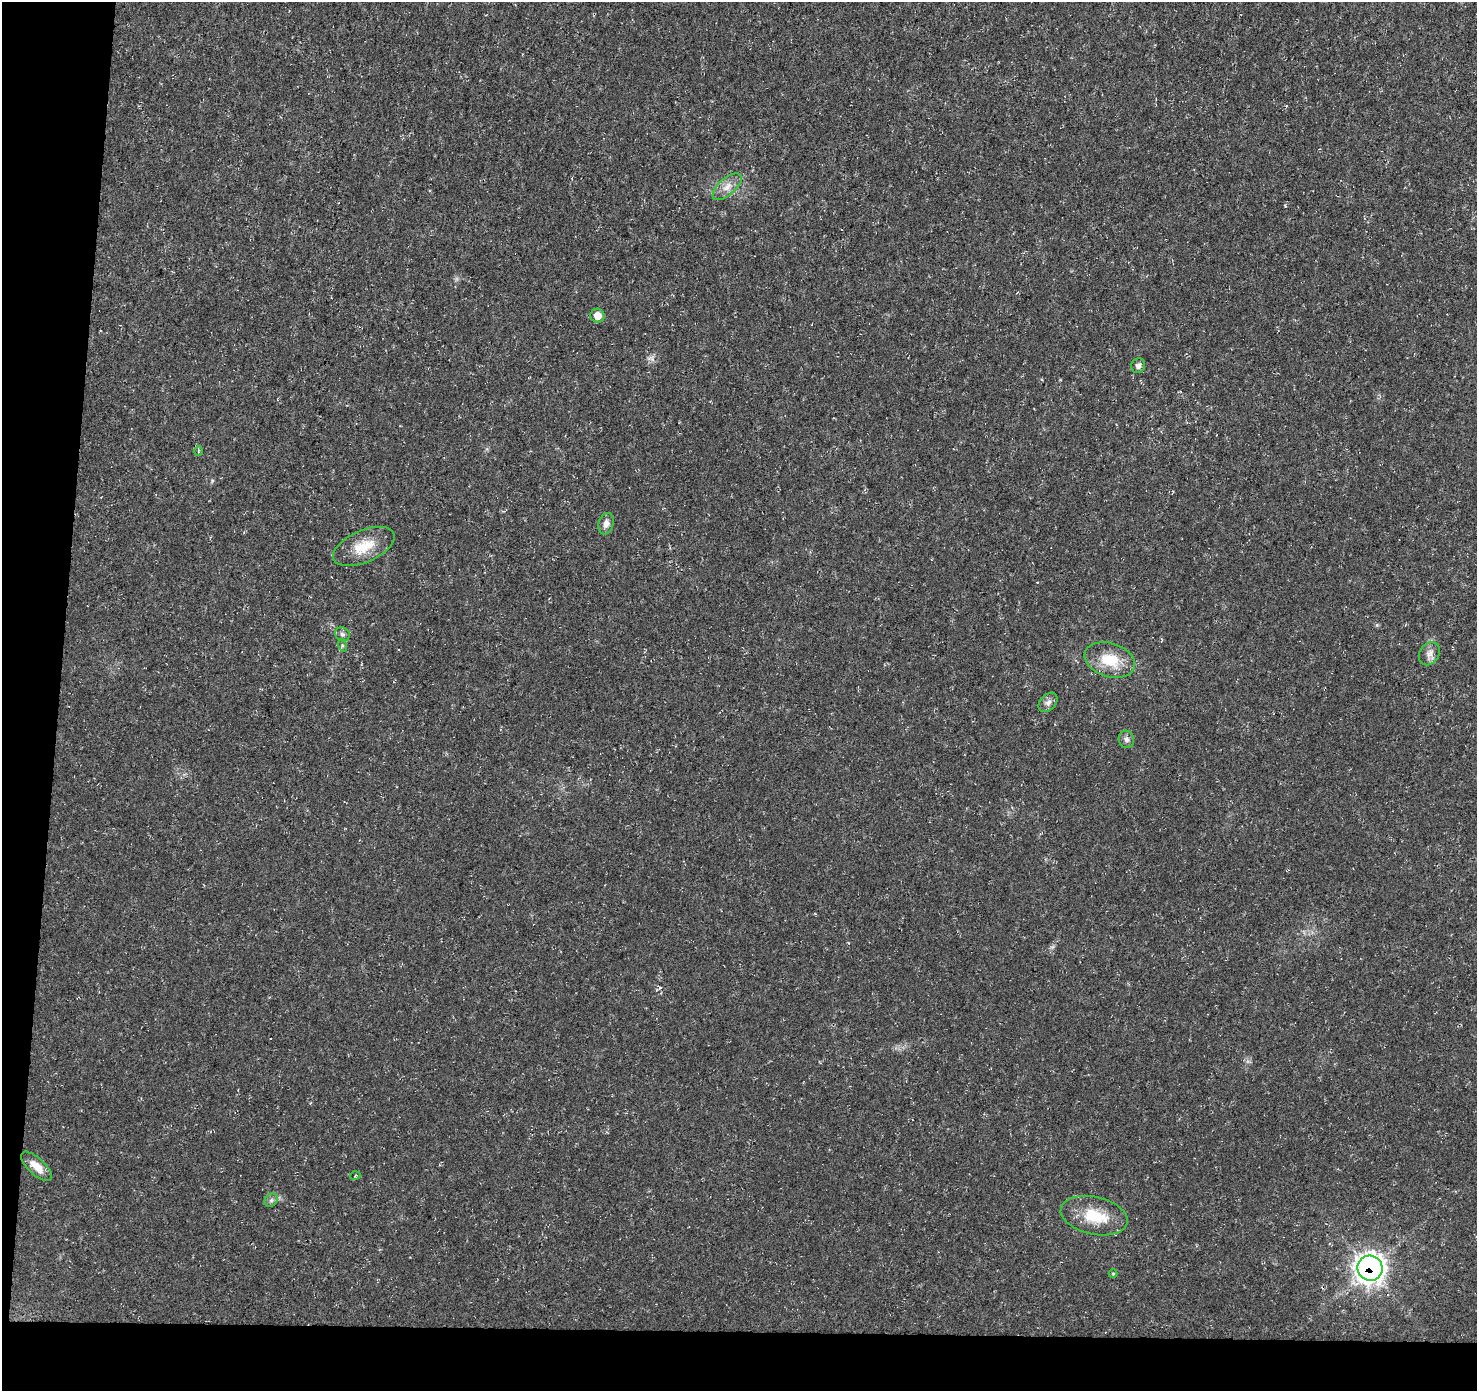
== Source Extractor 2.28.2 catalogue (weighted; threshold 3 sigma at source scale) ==
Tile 7 of 3 x 3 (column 1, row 3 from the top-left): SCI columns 1-1475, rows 228-1616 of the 4431 x 4671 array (HDU 1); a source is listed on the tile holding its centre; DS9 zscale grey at full resolution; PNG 1479 x 1393 px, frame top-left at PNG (2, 2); each listed source drawn as its Kron ellipse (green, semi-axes under 4 px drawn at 4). Shown black and unused: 8% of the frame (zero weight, under 3 of 5 exposures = <1% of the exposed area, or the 3 px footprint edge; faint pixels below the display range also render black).
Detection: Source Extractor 2.28.2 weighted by HDU 2 'WHT'; one run over the whole footprint, this tile lists its part. Background 0.0139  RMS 0.0031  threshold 0.0138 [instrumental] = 3 sigma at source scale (4.5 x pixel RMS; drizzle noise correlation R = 1.50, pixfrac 1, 0.0396/0.0396 arcsec/px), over >= 5 px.
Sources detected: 18; all 18 listed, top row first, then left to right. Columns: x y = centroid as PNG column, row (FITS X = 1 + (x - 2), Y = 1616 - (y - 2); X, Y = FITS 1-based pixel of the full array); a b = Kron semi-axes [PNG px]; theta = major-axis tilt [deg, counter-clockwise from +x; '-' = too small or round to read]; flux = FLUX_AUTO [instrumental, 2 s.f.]
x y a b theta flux
727 187 18 8 41 2.8
597 316 7 7 - 2.7
1138 366 7 7 - 1.1
198 451 5 3 - 0.31
606 524 11 7 73 1.8
364 546 33 16 23 8.3
342 634 7 6 - 0.91
342 645 6 4 -72 0.47
1429 654 12 9 57 2
1110 660 26 17 -17 9.5
1048 702 11 7 46 1.5
1126 739 9 7 -77 1.1
37 1166 19 8 -43 4.1
355 1176 5 3 - 0.28
271 1200 7 6 - 0.8
1094 1216 34 18 -13 11
1370 1268 13 12 - 230
1113 1274 4 4 - 0.32
Overlapping masked pixels (flux is a lower limit): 1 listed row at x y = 1370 1268